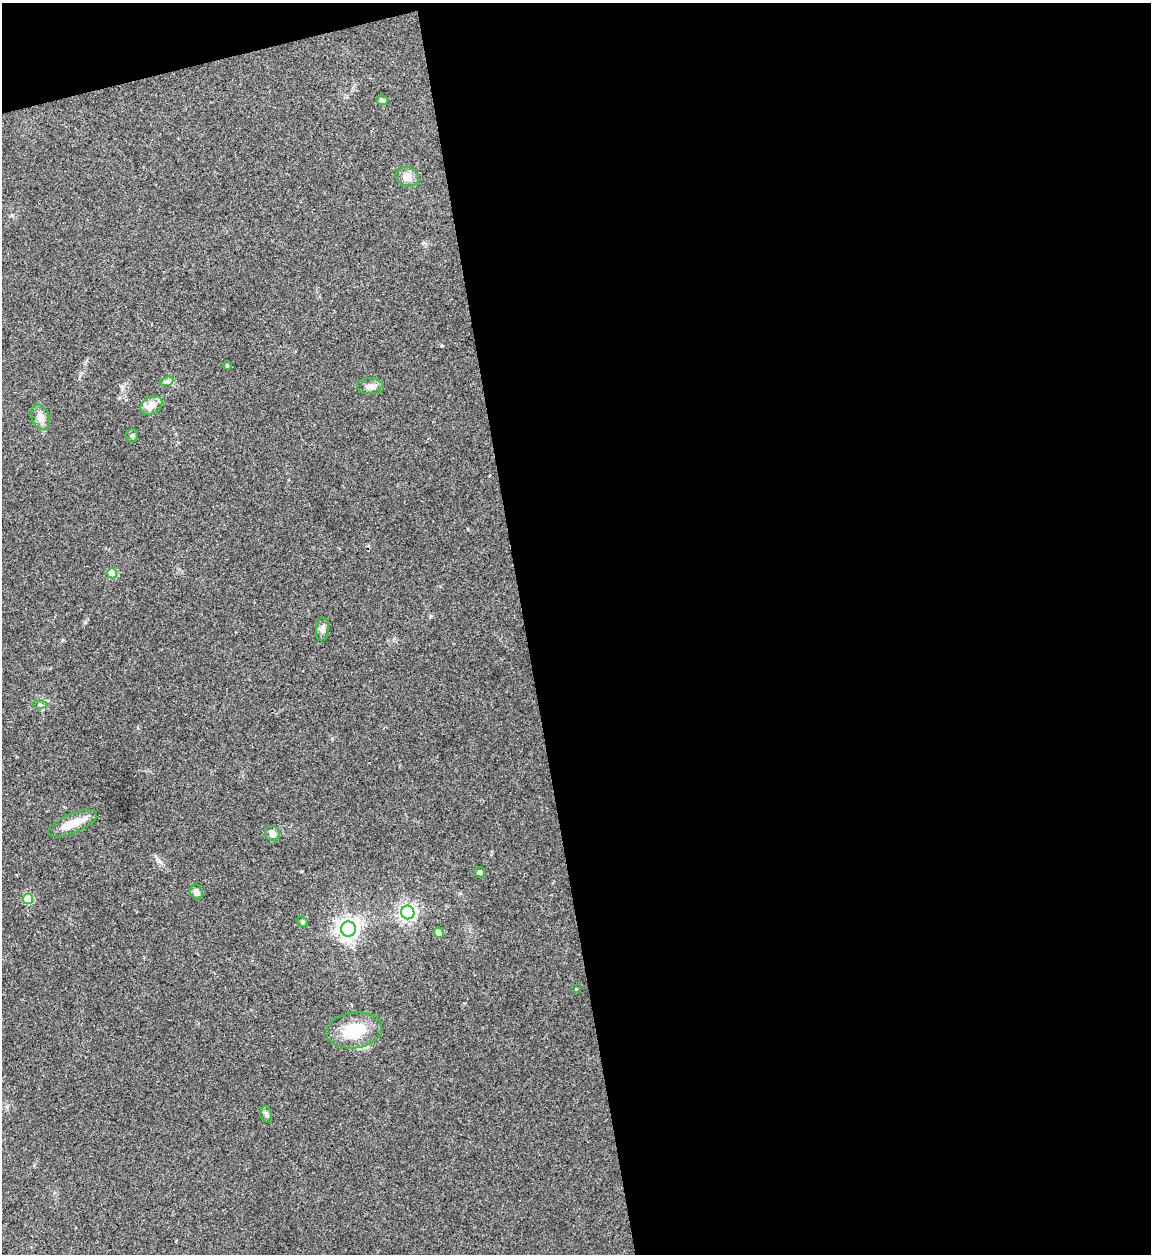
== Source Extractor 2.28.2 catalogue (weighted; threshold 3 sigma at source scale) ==
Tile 4 of 4 x 4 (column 4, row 1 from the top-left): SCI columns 3704-4852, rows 3759-5010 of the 4992 x 5013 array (HDU 1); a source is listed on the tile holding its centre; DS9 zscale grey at full resolution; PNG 1153 x 1256 px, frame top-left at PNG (2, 3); each listed source drawn as its Kron ellipse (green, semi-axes under 4 px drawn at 4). Shown black and unused: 56% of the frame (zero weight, under 3 of 4 exposures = <1% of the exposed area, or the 3 px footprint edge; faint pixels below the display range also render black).
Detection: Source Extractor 2.28.2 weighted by HDU 2 'WHT'; one run over the whole footprint, this tile lists its part. Background 0.0521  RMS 0.0049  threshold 0.022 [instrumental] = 3 sigma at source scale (4.5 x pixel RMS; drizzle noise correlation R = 1.50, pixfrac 1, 0.05/0.05 arcsec/px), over >= 5 px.
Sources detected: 23; all 23 listed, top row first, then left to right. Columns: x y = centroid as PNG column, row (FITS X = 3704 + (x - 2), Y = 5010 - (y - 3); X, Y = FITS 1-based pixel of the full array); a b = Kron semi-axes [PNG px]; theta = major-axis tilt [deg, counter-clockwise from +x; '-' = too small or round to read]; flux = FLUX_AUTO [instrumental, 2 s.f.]
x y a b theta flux
382 100 6 4 -18 0.94
407 177 12 9 -13 4.1
227 366 4 3 - 0.56
167 381 7 4 18 1.2
370 386 13 8 -2 2.9
151 405 12 8 30 5.7
40 417 13 8 -68 4
132 436 7 6 - 0.96
112 573 5 5 - 13
322 629 12 6 84 2.4
40 704 7 4 -2 1
73 823 26 9 22 8.4
272 833 8 7 - 2.7
480 872 5 5 - 0.92
196 892 7 6 - 2.4
28 899 5 5 - 19
408 912 7 6 - 180
302 922 6 4 -46 0.69
348 929 7 7 - 330
439 933 5 4 - 5.9
576 989 3 3 - 0.35
354 1030 28 18 8 18
266 1114 8 6 -73 1.2
Unlisted compact peaks at least as high as the median listed source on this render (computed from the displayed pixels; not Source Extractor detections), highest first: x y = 85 622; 122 387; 442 346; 159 861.